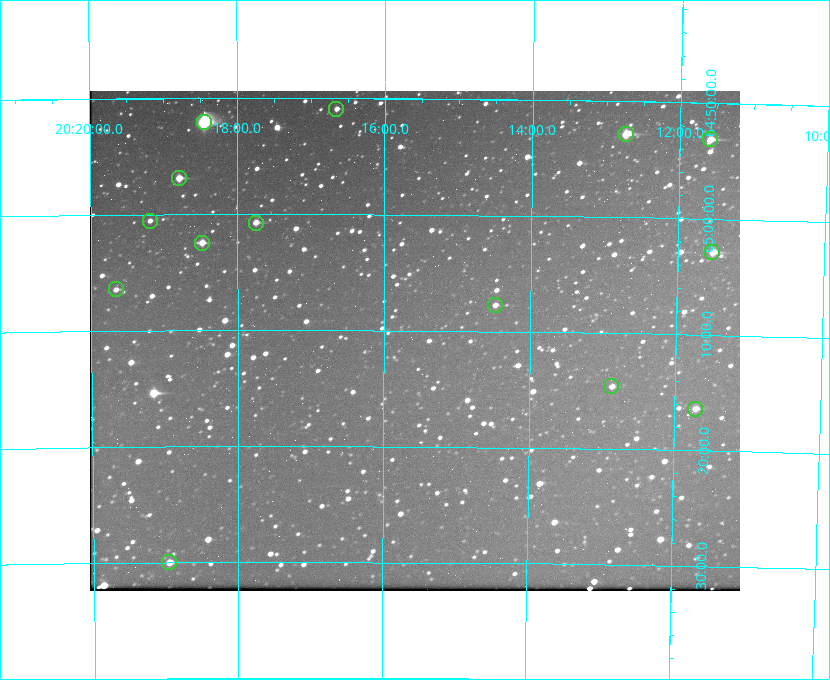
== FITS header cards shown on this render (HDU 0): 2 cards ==
NAXIS1  =                  650 / Width of table row in bytes
NAXIS2  =                  500 / Number of rows in table

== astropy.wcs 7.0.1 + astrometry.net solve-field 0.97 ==
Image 650 x 500 px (HDU 0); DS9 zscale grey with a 90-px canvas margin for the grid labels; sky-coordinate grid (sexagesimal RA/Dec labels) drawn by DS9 from the SOLVED WCS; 14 Tycho-2 reference stars matched to detected sources circled (green)
Header WCS: none
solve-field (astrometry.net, Tycho-2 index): SOLVED blind (the file carries no WCS)
Solved WCS: RA---TAN-SIP/DEC--TAN-SIP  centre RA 20:15:35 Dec +65:11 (303.89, +65.18 deg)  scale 5.17 arcsec/px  FOV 56.1' x 43.1'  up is +180 deg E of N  parity flipped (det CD > 0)
(file carries no celestial WCS; the grid is the blind solution)
Tycho-2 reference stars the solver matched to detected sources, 14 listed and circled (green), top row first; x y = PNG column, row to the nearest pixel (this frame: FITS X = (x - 92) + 1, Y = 500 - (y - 91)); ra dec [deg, ICRS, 3 dp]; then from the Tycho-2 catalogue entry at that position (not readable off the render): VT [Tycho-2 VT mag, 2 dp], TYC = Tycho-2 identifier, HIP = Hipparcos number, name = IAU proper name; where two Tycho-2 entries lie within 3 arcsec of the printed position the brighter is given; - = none
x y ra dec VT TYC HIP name
338 109 304.164 +64.849 10.65 4240-315-1 - -
206 122 304.612 +64.868 7.89 4241-1703-1 100101 -
628 134 303.184 +64.880 9.02 4240-488-1 - -
712 139 302.897 +64.886 9.40 4240-717-1 - -
181 178 304.698 +64.948 10.27 4241-1684-1 - -
152 221 304.798 +65.009 11.15 4241-1628-1 - -
258 223 304.437 +65.012 10.41 4241-1775-1 - -
204 243 304.620 +65.041 10.25 4241-1573-1 - -
714 252 302.882 +65.048 10.25 4240-98-1 - -
118 289 304.916 +65.107 11.17 4241-1518-1 - -
497 305 303.620 +65.129 11.18 4240-34-1 - -
613 386 303.217 +65.244 11.17 4240-236-1 - -
697 409 302.928 +65.273 10.74 4240-760-1 - -
171 562 304.739 +65.499 10.16 4241-1715-1 - -